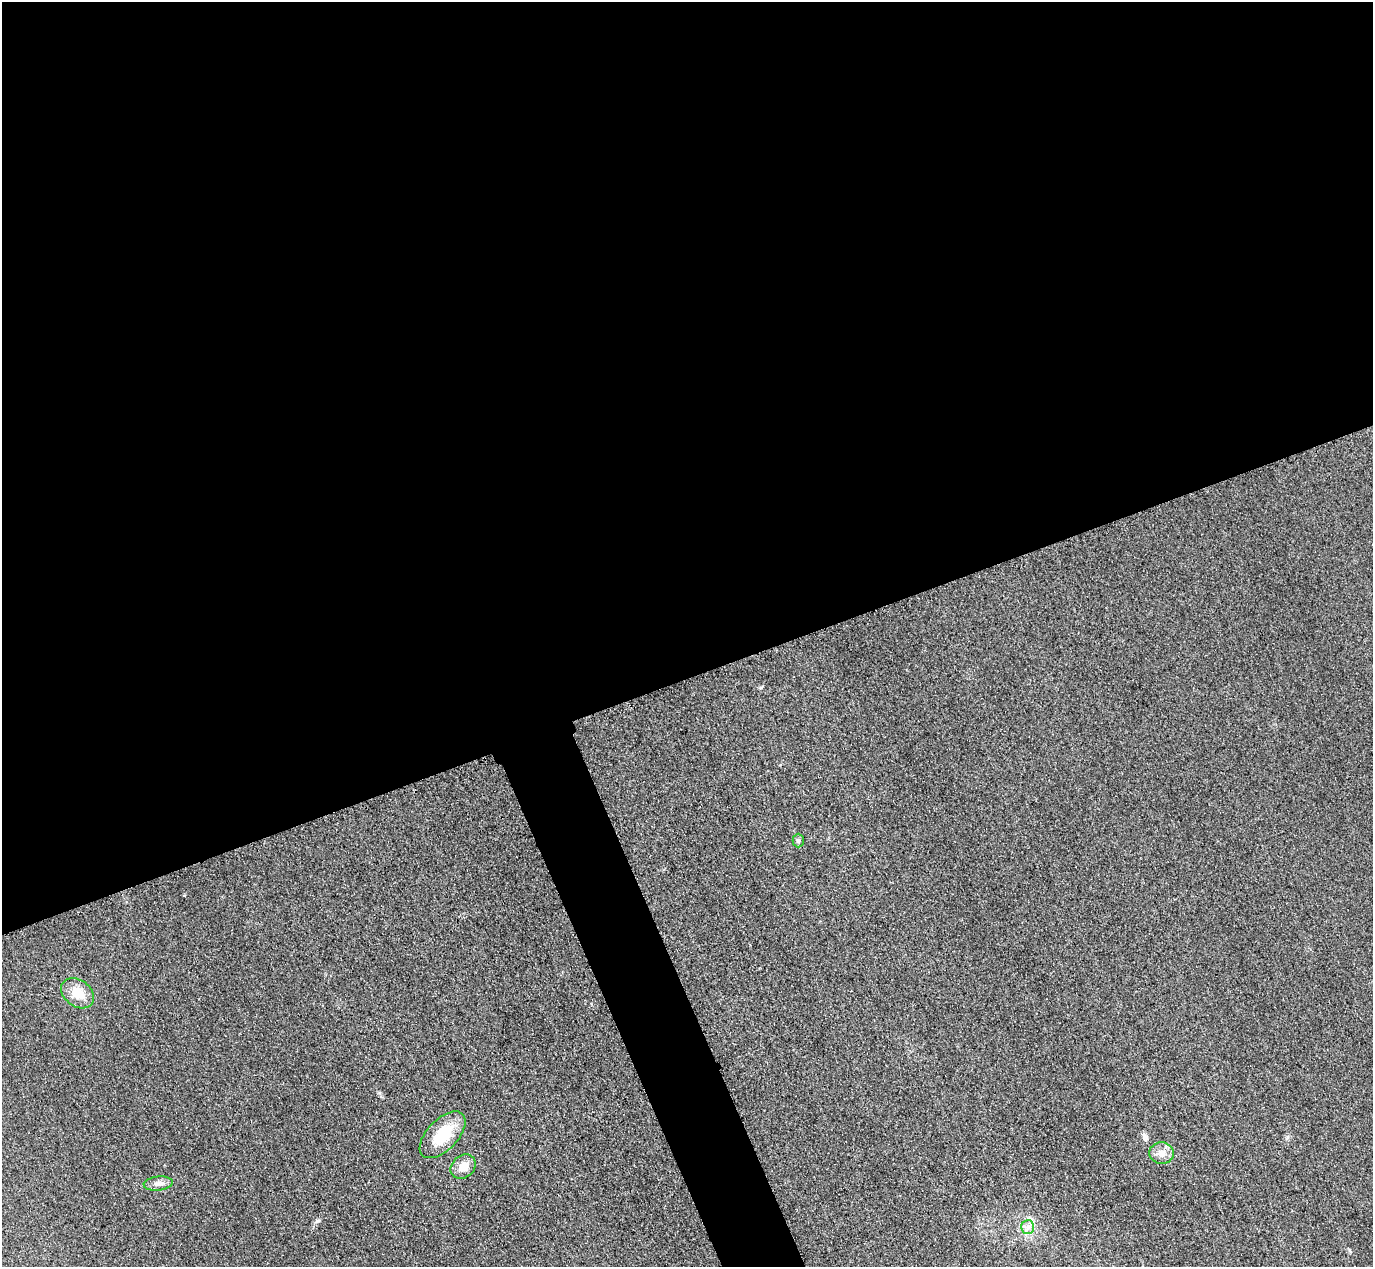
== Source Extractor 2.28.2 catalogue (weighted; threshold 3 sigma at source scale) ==
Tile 2 of 4 x 4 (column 2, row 1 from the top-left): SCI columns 1402-2772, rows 4097-5361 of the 5546 x 5533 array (HDU 1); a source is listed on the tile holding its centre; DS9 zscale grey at full resolution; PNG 1375 x 1269 px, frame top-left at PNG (2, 2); each listed source drawn as its Kron ellipse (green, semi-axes under 4 px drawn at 4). Shown black and unused: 56% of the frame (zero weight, under 3 of 4 exposures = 3% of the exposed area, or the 3 px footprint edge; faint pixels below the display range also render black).
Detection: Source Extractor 2.28.2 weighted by HDU 2 'WHT'; one run over the whole footprint, this tile lists its part. Background 0.133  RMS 0.019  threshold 0.0842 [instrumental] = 3 sigma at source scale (4.5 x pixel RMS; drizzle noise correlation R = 1.50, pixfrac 1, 0.05/0.05 arcsec/px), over >= 5 px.
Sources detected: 7; all 7 listed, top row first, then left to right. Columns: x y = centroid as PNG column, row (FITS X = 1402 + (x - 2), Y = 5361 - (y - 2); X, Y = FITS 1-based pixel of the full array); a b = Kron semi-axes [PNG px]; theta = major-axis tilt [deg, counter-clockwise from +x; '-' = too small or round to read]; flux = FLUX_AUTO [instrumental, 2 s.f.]
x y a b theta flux
798 841 7 5 89 4
78 993 18 13 -37 39
443 1135 29 15 46 69
1162 1153 12 10 -4 15
463 1167 14 11 43 21
158 1183 14 7 6 10
1028 1227 7 6 - 7.6